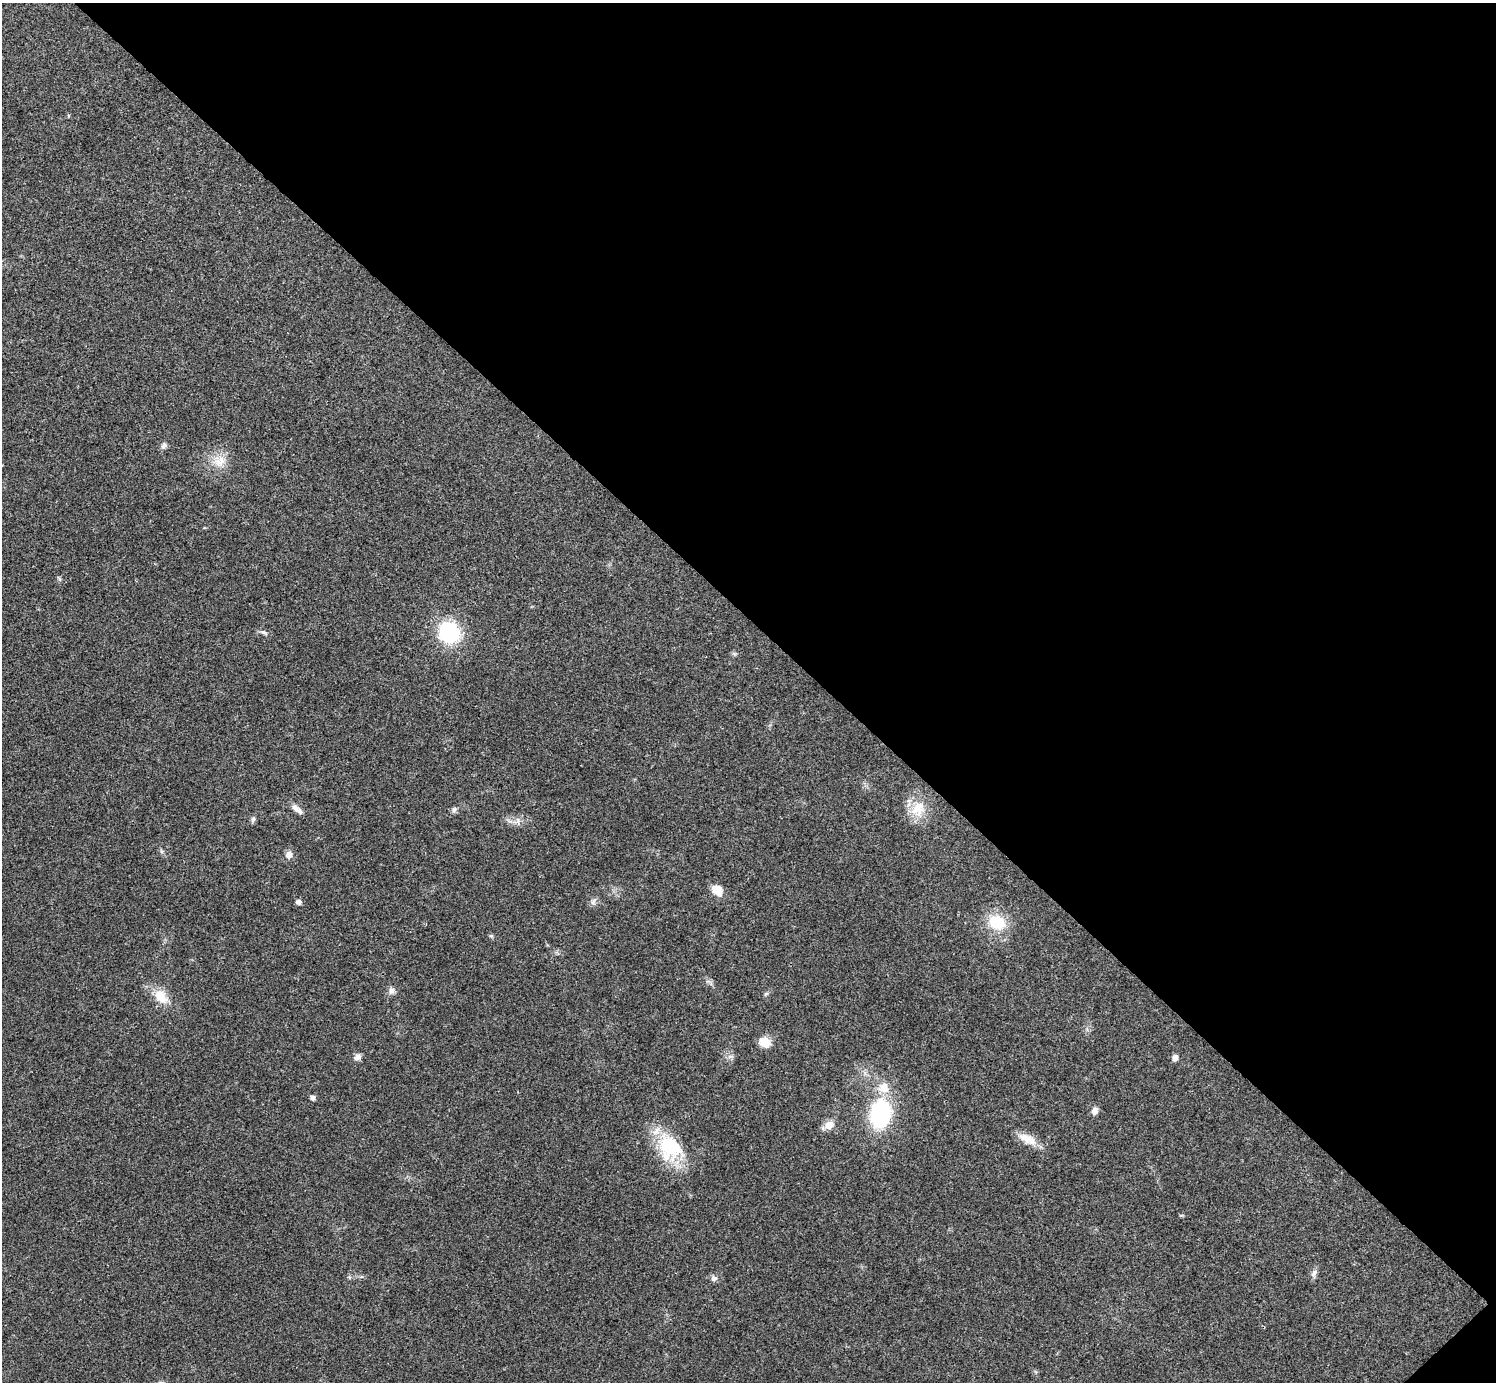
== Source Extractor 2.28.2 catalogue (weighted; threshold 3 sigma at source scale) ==
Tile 8 of 4 x 4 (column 4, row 2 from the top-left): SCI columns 4507-6000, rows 2922-4301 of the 6012 x 6012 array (HDU 1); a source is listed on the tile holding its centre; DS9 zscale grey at full resolution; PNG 1498 x 1384 px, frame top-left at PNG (2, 3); no overlay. Shown black and unused: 45% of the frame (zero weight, under 3 of 4 exposures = <1% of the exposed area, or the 3 px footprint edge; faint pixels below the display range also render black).
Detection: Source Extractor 2.28.2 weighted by HDU 2 'WHT'; one run over the whole footprint, this tile lists its part. Background 0.0198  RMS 0.0038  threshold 0.0169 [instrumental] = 3 sigma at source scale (4.5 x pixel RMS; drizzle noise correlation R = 1.50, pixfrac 1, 0.05/0.05 arcsec/px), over >= 5 px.
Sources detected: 30; all 30 listed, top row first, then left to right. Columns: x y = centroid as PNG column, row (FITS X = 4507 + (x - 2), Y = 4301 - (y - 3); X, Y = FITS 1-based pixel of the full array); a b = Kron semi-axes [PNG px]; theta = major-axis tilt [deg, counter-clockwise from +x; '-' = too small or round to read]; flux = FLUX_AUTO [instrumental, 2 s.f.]
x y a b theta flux
164 446 8 7 - 1.3
218 462 18 10 -61 4.6
264 632 9 4 -13 0.84
449 632 20 19 - 28
295 808 13 8 -41 2.2
454 809 8 6 73 0.91
918 809 23 18 59 8.6
253 819 6 6 - 0.78
518 821 10 5 -89 1.1
289 855 8 8 - 2.1
717 890 15 10 -46 4.3
593 901 12 6 63 1.3
298 902 5 5 - 1.4
997 922 18 15 -24 13
491 936 6 5 - 0.56
392 991 9 8 - 1.6
765 994 6 4 70 0.52
161 997 20 14 -49 6.7
765 1042 13 10 -28 4.8
357 1057 8 7 - 1.7
1175 1058 6 5 - 1.9
884 1088 15 13 -42 5.5
312 1098 5 5 - 1.3
1094 1111 9 7 78 1.8
880 1114 25 18 82 40
829 1125 13 10 41 3.1
1027 1139 28 10 -26 5.1
669 1147 32 25 -65 24
1314 1273 11 7 60 1.4
714 1278 9 7 -27 1.3